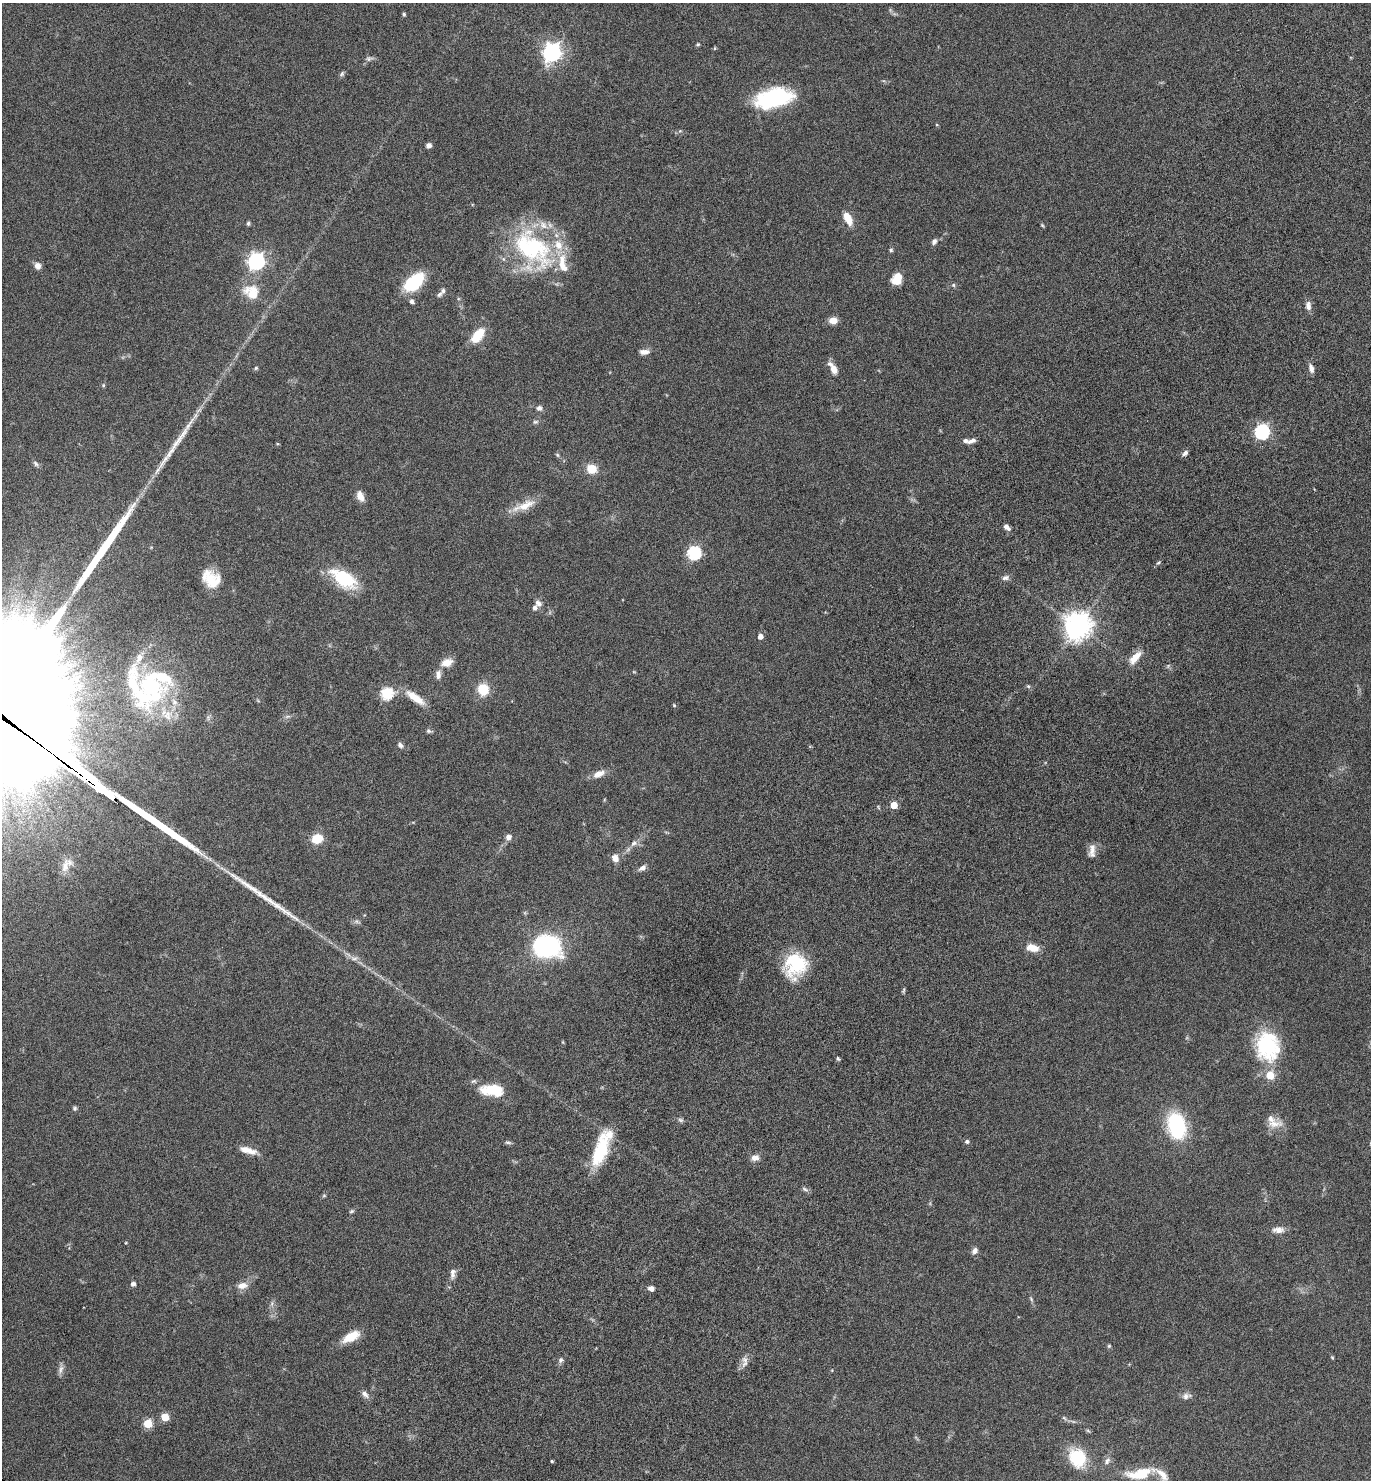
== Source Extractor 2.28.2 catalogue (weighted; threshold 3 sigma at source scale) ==
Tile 10 of 4 x 4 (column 2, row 3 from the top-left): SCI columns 1637-3005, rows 1560-3037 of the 6147 x 6073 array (HDU 1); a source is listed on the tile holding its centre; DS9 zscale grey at full resolution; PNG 1373 x 1482 px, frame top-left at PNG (2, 3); no overlay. Shown black and unused: <1% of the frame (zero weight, under 6 of 12 exposures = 6% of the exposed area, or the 3 px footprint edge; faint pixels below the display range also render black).
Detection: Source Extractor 2.28.2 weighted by HDU 2 'WHT'; one run over the whole footprint, this tile lists its part. Background 0.0751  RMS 0.0039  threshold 0.0159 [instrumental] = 3 sigma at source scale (4.09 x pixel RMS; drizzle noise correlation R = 1.36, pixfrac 0.8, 0.05/0.05 arcsec/px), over >= 5 px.
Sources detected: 135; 4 long thin detections or spike segments (spike, bleed or trail) — not listed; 18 inside a brighter listed object's ellipse — not listed separately; the other 113 listed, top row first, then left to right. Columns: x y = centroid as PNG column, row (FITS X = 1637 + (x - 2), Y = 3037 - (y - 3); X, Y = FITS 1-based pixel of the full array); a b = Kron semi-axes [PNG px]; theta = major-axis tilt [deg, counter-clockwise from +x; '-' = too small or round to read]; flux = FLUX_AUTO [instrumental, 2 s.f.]
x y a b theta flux
404 14 4 4 - 0.58
698 44 5 4 - 0.41
715 48 5 3 - 0.33
552 52 7 7 - 150
369 59 11 5 11 0.98
342 74 8 5 63 0.64
773 98 37 18 13 32
429 145 6 5 - 1.4
848 219 13 7 -64 5.2
248 223 5 4 - 0.62
1042 225 5 4 - 0.38
934 242 8 6 60 1
533 248 65 37 -41 45
891 250 5 4 - 0.55
256 261 7 7 - 120
37 266 7 7 - 1.9
896 281 9 9 - 5.2
414 282 21 11 42 21
953 285 6 5 - 0.5
252 292 22 18 -36 8
439 294 8 6 43 0.89
412 301 5 4 - 1.1
1308 306 11 7 -86 1.8
833 320 9 7 11 3
477 336 20 10 52 7.5
644 352 13 7 1 1.8
256 368 5 5 - 0.48
833 368 15 6 -59 3.1
1311 368 11 6 -74 1.6
103 385 6 5 - 0.46
539 408 6 6 - 1.3
535 422 8 5 6 0.69
1262 432 6 6 - 68
972 441 11 5 22 1.4
1185 453 8 5 45 1.1
557 455 6 5 - 0.52
35 464 9 5 -49 0.82
591 469 9 8 - 6
360 496 12 8 -69 2.8
524 506 34 10 22 5.6
1007 527 10 5 -44 1.3
694 553 6 6 - 51
1158 563 7 4 43 0.52
1005 578 9 7 25 1.1
210 579 22 14 68 5.6
344 579 31 15 -33 18
538 603 8 6 -44 1.6
1077 626 8 8 - 430
760 636 5 4 - 2.3
1135 657 20 8 47 4
447 662 14 9 15 3.7
438 674 12 7 90 1.8
1028 686 6 4 -43 0.48
151 687 48 33 -51 38
483 689 11 10 - 8.2
387 694 6 6 - 30
415 698 30 9 -36 5.6
674 705 5 4 - 0.36
288 716 7 4 18 0.67
429 731 8 5 -16 0.68
400 745 8 5 -47 0.93
599 774 16 8 24 2.8
894 805 5 5 - 6.3
508 837 8 8 - 1.4
317 838 11 9 14 6.5
633 843 10 7 38 1.5
1092 851 19 8 83 2.5
615 858 8 7 - 2.4
65 866 22 9 72 3.5
642 868 10 6 34 1.5
547 946 23 18 -11 50
1032 948 14 8 -10 4.1
354 958 11 5 5 1.3
796 965 27 23 67 18
904 990 8 3 79 0.5
1267 1046 35 28 -79 25
838 1059 5 4 - 0.52
492 1090 29 13 -6 9.2
75 1108 6 5 - 0.6
680 1120 7 5 -21 0.71
1274 1124 23 9 2 3.4
1176 1125 24 14 -77 30
967 1141 6 5 - 0.75
508 1142 9 4 -11 0.63
600 1150 41 14 73 17
251 1151 19 9 -26 3.2
755 1158 10 7 17 1.9
805 1189 8 5 -36 0.77
324 1195 6 4 1 0.42
351 1211 7 4 27 0.54
1278 1230 15 8 1 2.4
975 1251 9 6 57 1.4
453 1273 13 7 84 1.7
133 1284 5 5 - 1.1
242 1285 13 8 10 2.8
651 1288 6 5 - 1.5
1031 1299 6 4 -47 0.48
351 1337 22 10 29 6.2
1109 1346 5 4 - 0.42
1332 1357 5 4 - 0.35
561 1360 8 6 61 0.9
745 1360 11 7 -56 1.6
61 1369 13 6 65 1.4
365 1394 11 7 -44 1.5
1186 1396 10 8 22 1.6
165 1417 5 5 - 8.7
1064 1418 7 4 -44 0.58
148 1423 5 5 - 13
1088 1431 6 4 -20 0.47
1077 1458 18 15 -61 16
552 1461 4 3 - 0.37
1107 1461 11 7 49 1.5
1139 1474 36 13 10 11